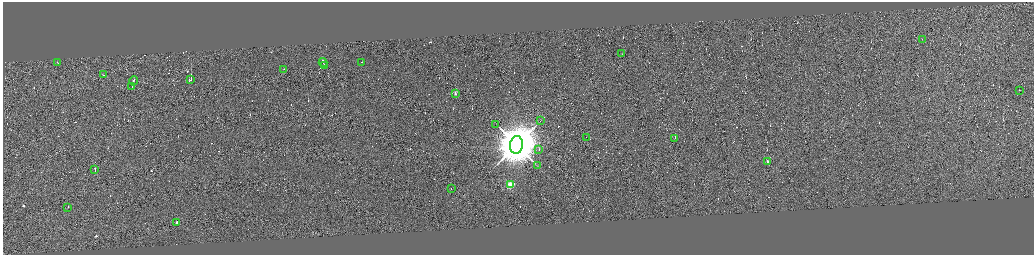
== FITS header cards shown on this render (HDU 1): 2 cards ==
NAXIS1  =                 4125
NAXIS2  =                 1010

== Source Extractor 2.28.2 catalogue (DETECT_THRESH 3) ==
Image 4125 x 1010 px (HDU 1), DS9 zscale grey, zoomed out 1/4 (1 PNG px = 4 x 4 image px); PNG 1036 x 257 px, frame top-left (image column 3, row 1008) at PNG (3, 2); each listed source drawn as its Kron ellipse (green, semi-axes under 4 px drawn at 4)
Background 0.224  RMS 3.8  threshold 11.5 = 3 sigma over >= 5 px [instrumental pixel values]
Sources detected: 465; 439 cannot appear on this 1/4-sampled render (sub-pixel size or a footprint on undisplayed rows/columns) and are neither listed nor drawn; the other 26 listed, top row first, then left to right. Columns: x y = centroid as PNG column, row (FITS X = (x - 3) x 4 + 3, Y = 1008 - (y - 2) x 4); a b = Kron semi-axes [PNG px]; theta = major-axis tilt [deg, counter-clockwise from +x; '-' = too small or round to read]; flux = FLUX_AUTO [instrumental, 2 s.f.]
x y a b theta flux
922 39 2 1 - 1.7e+03
622 53 2 1 - 7.4e+02
57 62 2 1 - 1.1e+04
323 62 4 1 - 4.7e+04
362 62 2 1 - 3.5e+04
325 65 2 1 - 1.5e+04
284 69 2 1 - 7.0e+03
104 74 3 1 - 2.9e+04
191 79 2 1 - 5.0e+05
133 80 5 1 - 3.8e+04
132 86 3 1 - 2.5e+04
1019 90 2 1 - 1.2e+04
455 93 2 1 - 2.5e+04
540 120 4 2 - 1.4e+03
496 124 2 1 - 7.1e+02
586 137 2 1 - 7.7e+03
675 138 3 1 - 4.9e+04
516 144 9 6 83 1.7e+07
539 149 2 1 - 1.4e+04
768 161 2 1 - 3.2e+04
537 165 3 1 - 7.0e+02
95 169 2 1 - 2.3e+04
510 184 2 2 - 1.4e+05
451 188 2 1 - 1.2e+04
68 207 2 1 - 3.2e+04
176 222 2 1 - 3.0e+04
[439 sub-pixel or undisplayed-footprint detections neither listed nor drawn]